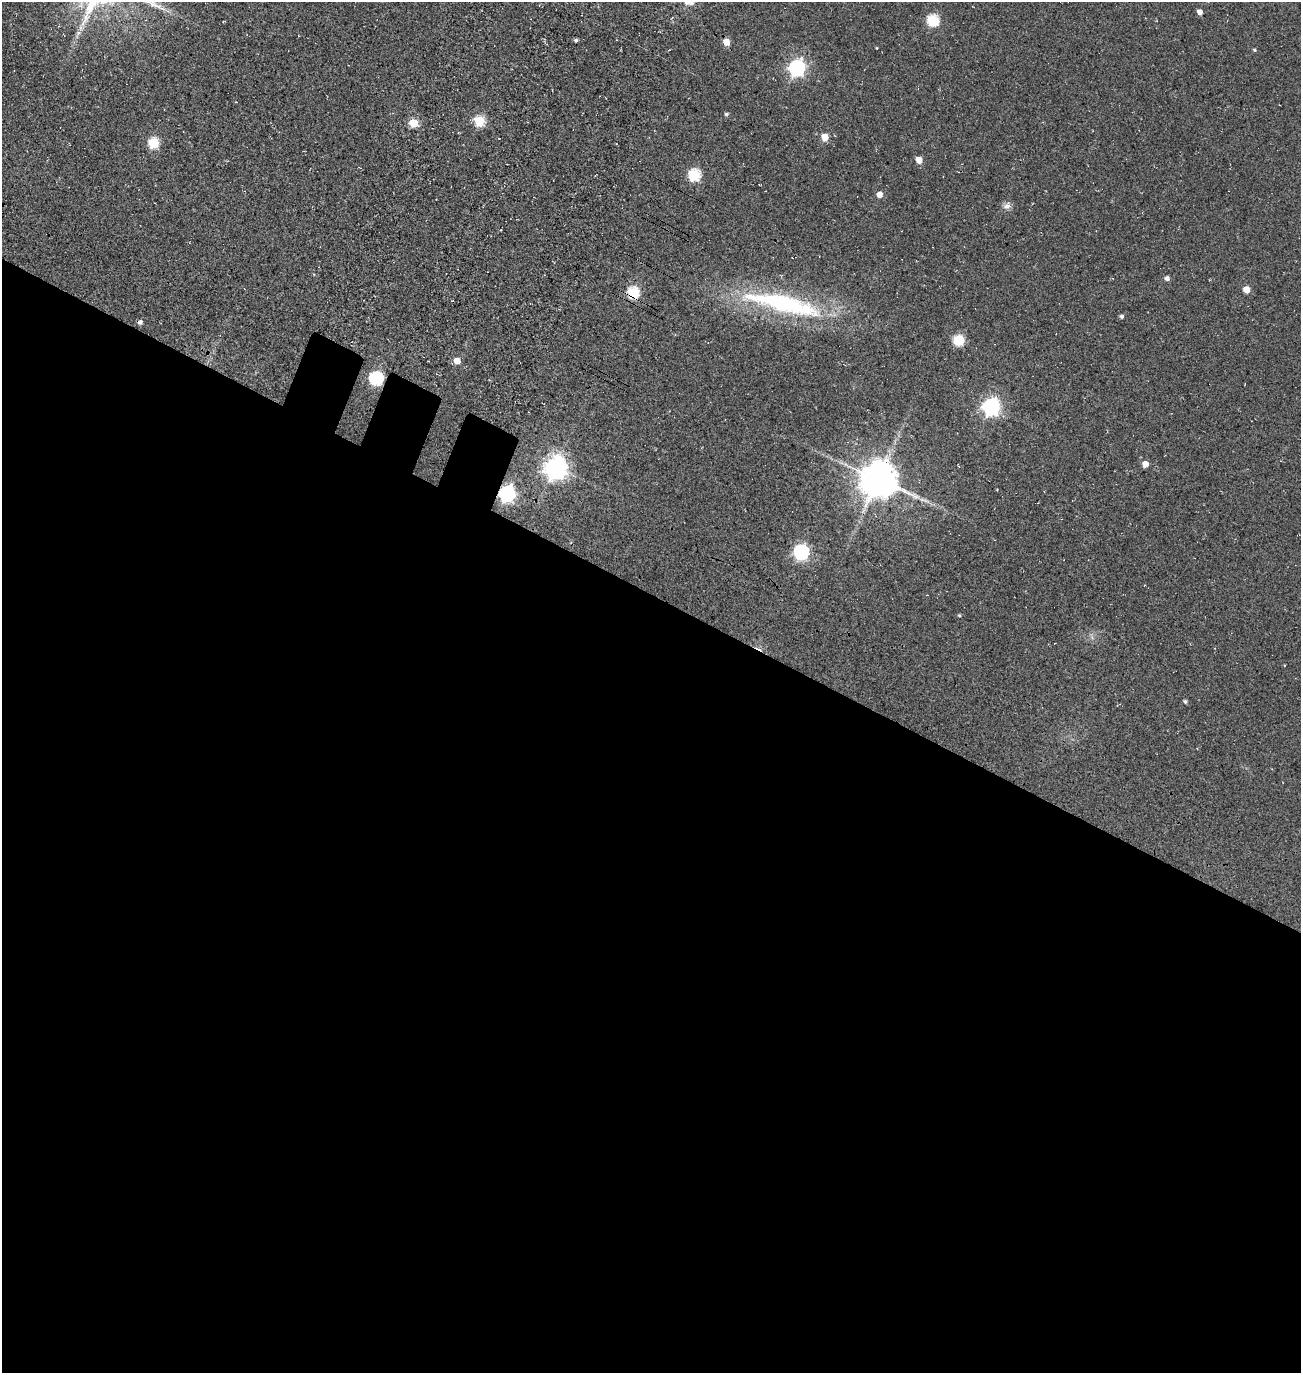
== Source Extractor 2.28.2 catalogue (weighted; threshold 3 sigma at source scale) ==
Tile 14 of 4 x 4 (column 2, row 4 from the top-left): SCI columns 1783-3081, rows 245-1615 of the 5922 x 5903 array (HDU 1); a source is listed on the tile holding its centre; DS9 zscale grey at full resolution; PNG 1303 x 1375 px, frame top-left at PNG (2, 2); no overlay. Shown black and unused: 57% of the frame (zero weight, under 3 of 5 exposures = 11% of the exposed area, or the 3 px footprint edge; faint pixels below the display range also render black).
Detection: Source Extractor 2.28.2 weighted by HDU 2 'WHT'; one run over the whole footprint, this tile lists its part. Background 0.0558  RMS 0.026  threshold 0.117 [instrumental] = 3 sigma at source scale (4.5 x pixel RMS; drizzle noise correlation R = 1.50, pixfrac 1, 0.05/0.05 arcsec/px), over >= 5 px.
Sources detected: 34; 1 cosmic-ray / hot-pixel residue — not listed; the other 33 listed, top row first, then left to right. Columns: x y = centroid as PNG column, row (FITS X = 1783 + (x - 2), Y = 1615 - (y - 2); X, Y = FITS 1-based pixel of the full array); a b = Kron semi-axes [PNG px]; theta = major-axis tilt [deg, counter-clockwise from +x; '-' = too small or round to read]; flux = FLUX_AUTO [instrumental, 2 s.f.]
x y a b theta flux
1199 12 5 4 - 14
933 20 6 6 - 240
78 33 6 6 - 6.2
576 40 4 3 - 4.8
726 42 5 5 - 37
876 48 4 3 - 1.6
1254 50 4 4 - 3
797 68 7 7 - 840
726 114 4 4 - 5.1
479 121 5 5 - 180
413 123 5 5 - 92
825 137 5 5 - 49
153 143 6 5 - 190
919 160 6 5 - 26
694 175 6 6 - 260
879 194 6 6 - 16
1007 206 11 8 32 12
1167 278 5 5 - 8
1246 289 5 5 - 28
633 293 6 6 - 240
783 304 108 22 -13 390
1122 316 4 4 - 5.5
958 340 9 9 - 56
457 361 5 5 - 32
376 378 6 6 - 420
991 407 7 7 - 970
1145 464 5 5 - 28
555 468 8 7 - 2200
878 479 11 10 - 8000
507 494 7 6 - 800
801 552 6 6 - 610
959 615 4 4 - 2.9
1185 701 4 4 - 4.9
Overlapping masked pixels (flux is a lower limit): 2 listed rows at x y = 633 293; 507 494